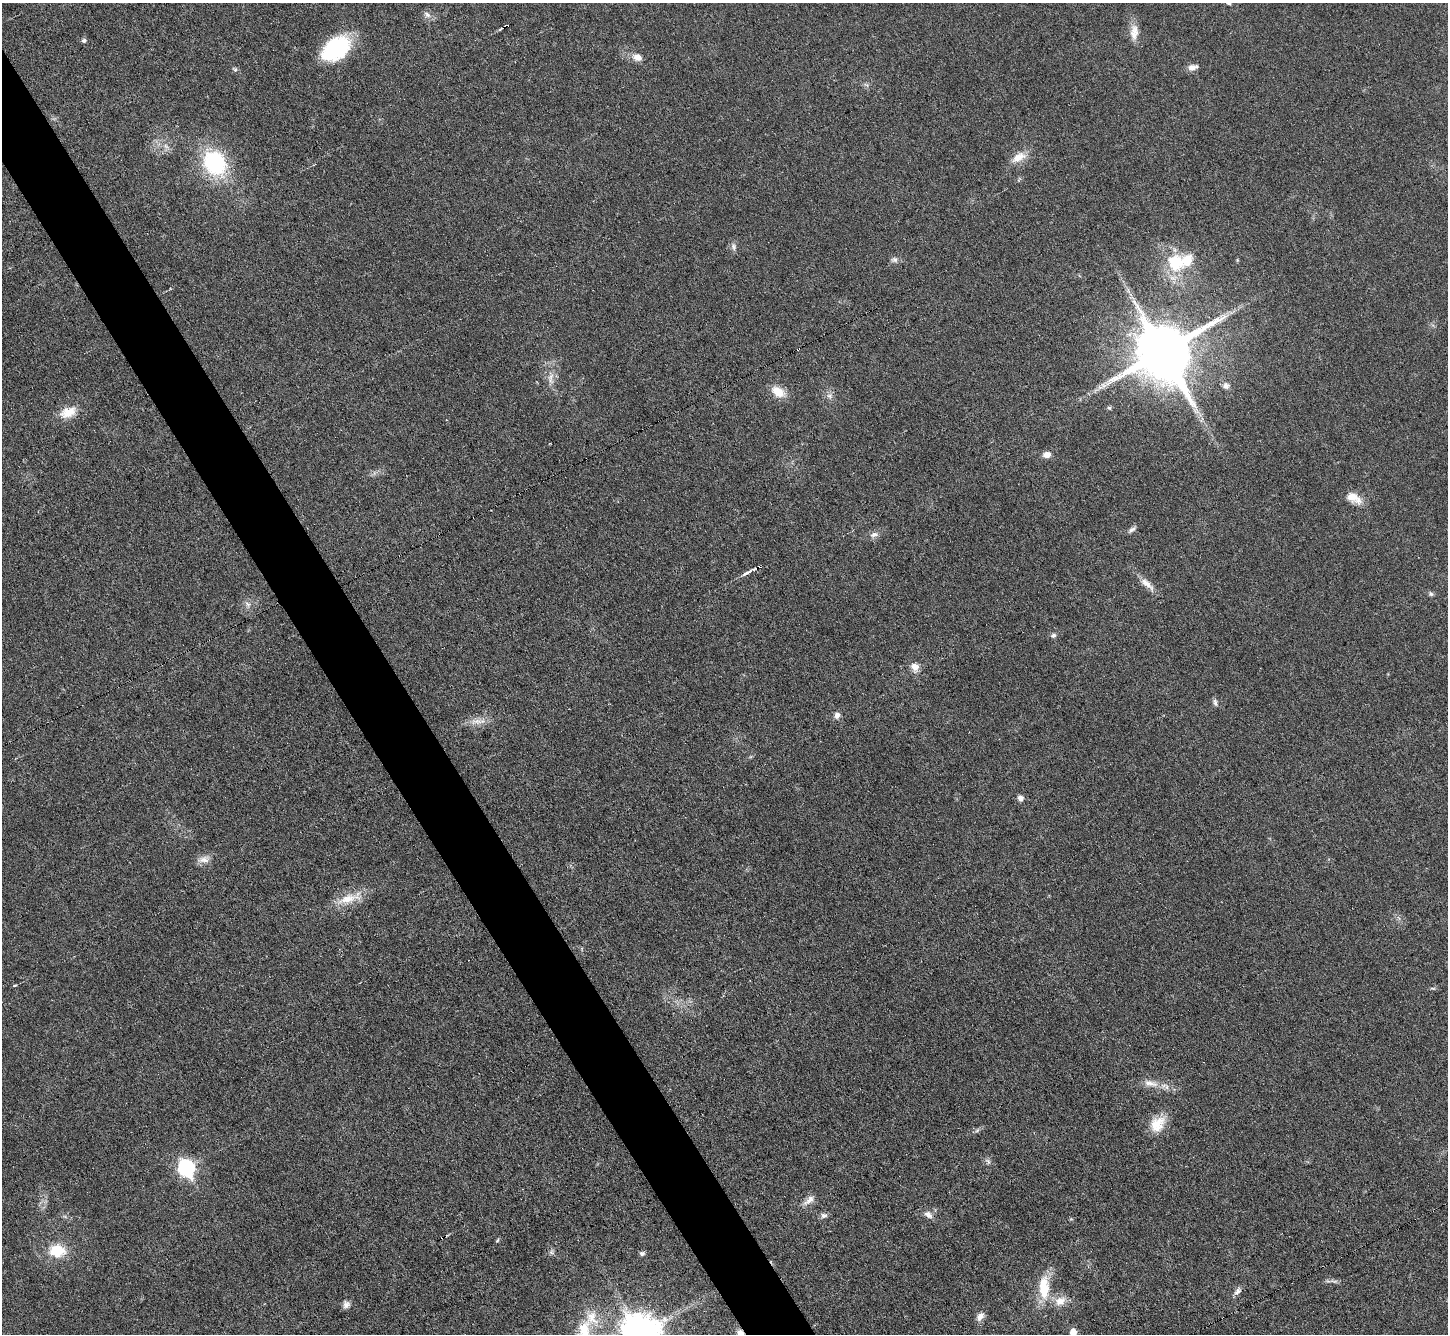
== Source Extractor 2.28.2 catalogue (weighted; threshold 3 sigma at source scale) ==
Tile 11 of 4 x 4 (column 3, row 3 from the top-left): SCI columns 2893-4338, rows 1625-2956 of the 5783 x 5774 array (HDU 1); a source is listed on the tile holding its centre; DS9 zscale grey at full resolution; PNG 1450 x 1336 px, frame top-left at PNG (2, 3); no overlay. Shown black and unused: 4% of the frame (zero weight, under 3 of 6 exposures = <1% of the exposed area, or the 3 px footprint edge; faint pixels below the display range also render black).
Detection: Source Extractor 2.28.2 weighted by HDU 2 'WHT'; one run over the whole footprint, this tile lists its part. Background 0.0318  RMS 0.0038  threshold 0.0155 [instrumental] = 3 sigma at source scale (4.09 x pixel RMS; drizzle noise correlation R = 1.36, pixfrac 0.8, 0.05/0.05 arcsec/px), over >= 5 px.
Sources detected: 68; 1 cosmic-ray / hot-pixel residue — not listed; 3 inside a brighter listed object's ellipse — not listed separately; the other 64 listed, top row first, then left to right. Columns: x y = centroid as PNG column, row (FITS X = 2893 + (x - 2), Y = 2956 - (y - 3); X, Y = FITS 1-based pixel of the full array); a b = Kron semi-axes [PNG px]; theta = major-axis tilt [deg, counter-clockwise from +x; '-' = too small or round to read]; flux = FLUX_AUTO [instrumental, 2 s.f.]
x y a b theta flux
1229 3 6 5 - 0.7
427 15 11 7 -38 1.6
506 26 5 3 - 11
1134 32 22 11 88 4.3
84 40 6 5 - 0.85
335 48 32 21 38 28
637 57 13 9 -21 2.9
1193 67 12 7 13 2.2
235 69 7 6 - 0.75
866 85 8 4 -36 0.75
1019 157 20 11 31 4.8
215 162 27 22 -59 35
733 247 11 7 -74 1.4
894 260 10 8 -1 1.3
1175 262 23 20 -42 17
798 349 3 3 - 1
1163 352 18 17 - 2700
551 378 21 8 89 3.7
1226 386 9 8 - 1.6
778 392 17 10 -33 5.9
830 396 9 8 - 1.5
1109 408 6 5 - 0.71
68 412 24 14 21 6.1
1047 455 9 7 -1 2.3
1352 497 16 13 -18 4.9
1132 529 13 5 36 1.2
874 535 12 7 17 1.9
759 566 5 3 - 3.9
748 572 18 4 29 1.9
1147 584 25 8 -44 3.7
1431 594 7 6 - 0.77
248 604 10 4 -40 1.1
1053 635 8 6 28 0.95
915 667 10 8 -54 3
1215 703 10 5 -76 1
837 715 8 7 - 1.6
476 721 20 8 4 3.8
1020 798 8 6 -56 1.7
204 859 19 9 11 2.8
349 898 41 12 18 8.3
14 985 5 3 - 0.4
1433 988 8 4 -9 0.54
1150 1083 22 9 -8 4.1
1157 1124 24 17 52 7.6
977 1130 7 5 44 0.77
988 1161 10 5 -52 1
186 1168 9 7 -66 76
809 1200 20 7 37 2.7
824 1215 9 7 13 1.3
928 1215 12 8 -39 2.1
497 1240 6 3 69 0.42
57 1251 23 17 -6 10
551 1252 8 5 74 0.88
642 1253 7 6 - 0.89
1334 1281 14 4 -10 1.1
1044 1287 34 13 -90 12
1238 1291 12 7 46 1.6
1060 1301 17 13 26 4.6
346 1304 11 9 75 1.7
980 1316 12 8 54 2.2
1073 1332 6 5 - 4.4
584 1333 38 22 -86 16
641 1334 15 12 -60 970
741 1334 12 8 -57 3.5
Overlapping masked pixels (flux is a lower limit): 4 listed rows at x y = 506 26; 798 349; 759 566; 741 1334
Isophote crosses this tile's border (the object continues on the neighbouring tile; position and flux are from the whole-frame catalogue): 5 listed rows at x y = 1229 3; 1073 1332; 584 1333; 641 1334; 741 1334